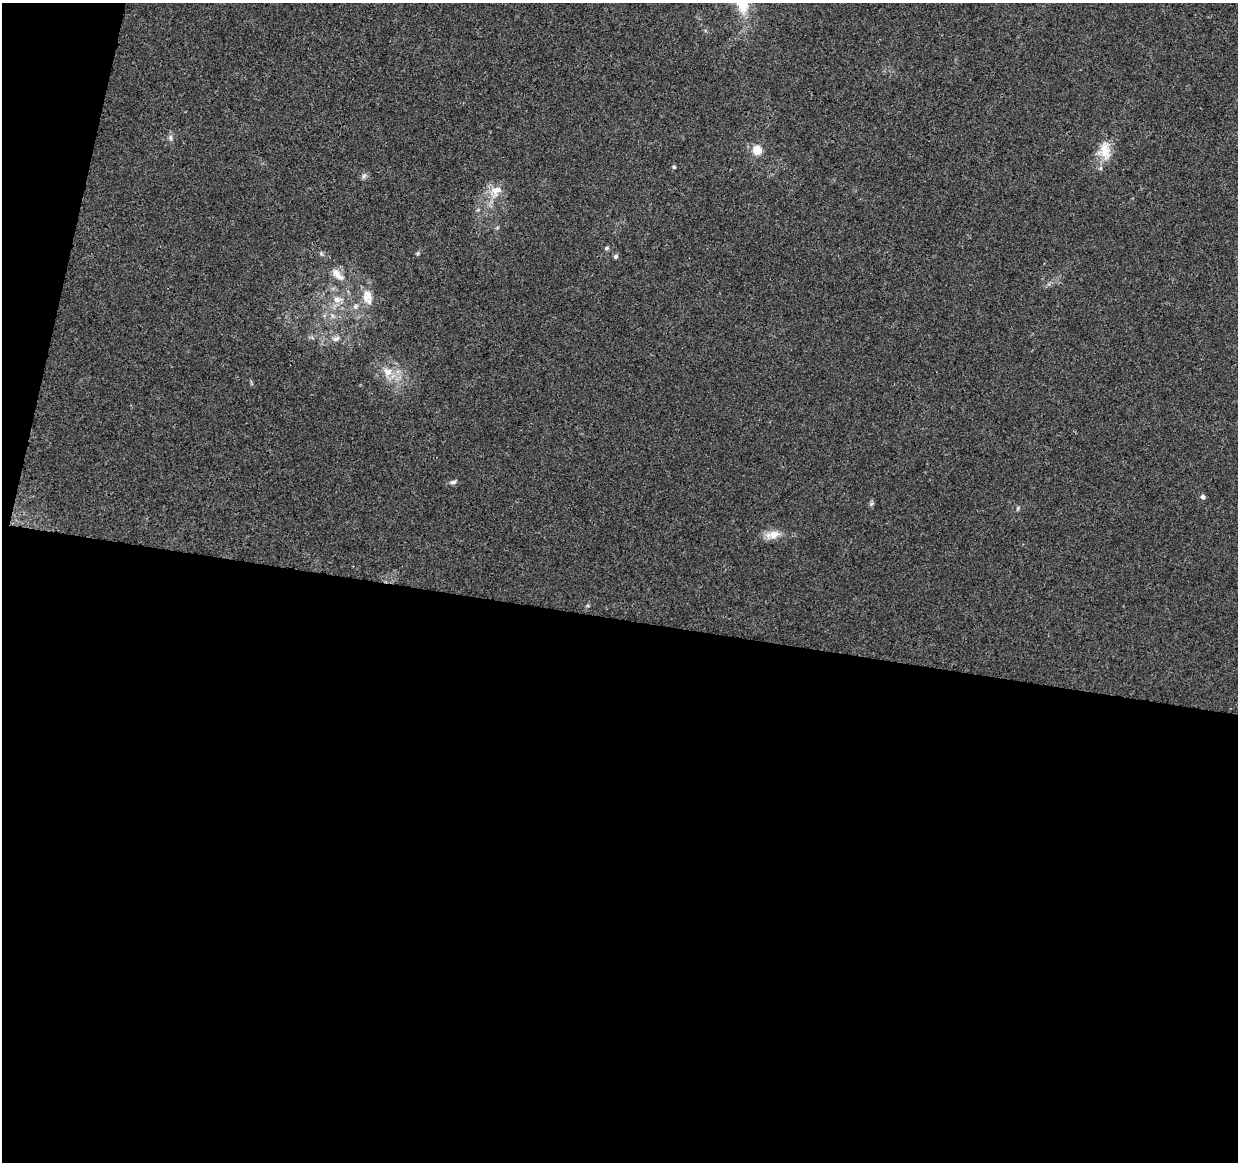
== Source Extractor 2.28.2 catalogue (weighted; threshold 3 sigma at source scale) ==
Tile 13 of 4 x 4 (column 1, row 4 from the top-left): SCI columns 1-1236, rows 226-1385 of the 4953 x 5153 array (HDU 1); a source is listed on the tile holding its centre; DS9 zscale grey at full resolution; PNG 1240 x 1164 px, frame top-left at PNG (2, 3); no overlay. Shown black and unused: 49% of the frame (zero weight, under 3 of 4 exposures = <1% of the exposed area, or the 3 px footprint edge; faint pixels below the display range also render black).
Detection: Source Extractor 2.28.2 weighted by HDU 2 'WHT'; one run over the whole footprint, this tile lists its part. Background 0.0224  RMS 0.0028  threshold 0.0127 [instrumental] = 3 sigma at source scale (4.5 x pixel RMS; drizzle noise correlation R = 1.50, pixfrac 1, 0.0396/0.0396 arcsec/px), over >= 5 px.
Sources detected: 22; all 22 listed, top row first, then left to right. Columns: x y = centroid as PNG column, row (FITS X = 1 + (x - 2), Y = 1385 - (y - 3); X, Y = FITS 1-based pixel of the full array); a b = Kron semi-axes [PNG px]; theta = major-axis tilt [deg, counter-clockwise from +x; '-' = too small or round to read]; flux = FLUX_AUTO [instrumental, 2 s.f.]
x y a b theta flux
742 3 25 14 -85 8.9
170 138 9 6 -81 0.84
757 150 5 5 - 9.7
1105 151 25 17 -86 5.8
674 167 5 4 - 0.52
364 176 7 5 59 0.67
496 190 17 13 10 3.7
606 248 6 5 - 0.54
418 254 6 4 89 0.38
616 256 6 5 - 0.59
338 274 24 10 -46 3.4
367 297 21 14 -80 4.4
337 299 12 9 -1 2.5
355 306 8 6 54 1
333 316 8 5 -72 0.92
336 338 11 7 22 1.3
388 372 14 12 -46 3.7
453 482 8 5 15 0.74
1203 497 5 5 - 0.91
871 504 8 4 31 0.47
1018 508 7 4 46 0.4
772 535 22 10 11 3.1
Isophote crosses this tile's border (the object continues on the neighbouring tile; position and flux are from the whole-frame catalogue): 1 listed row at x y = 742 3